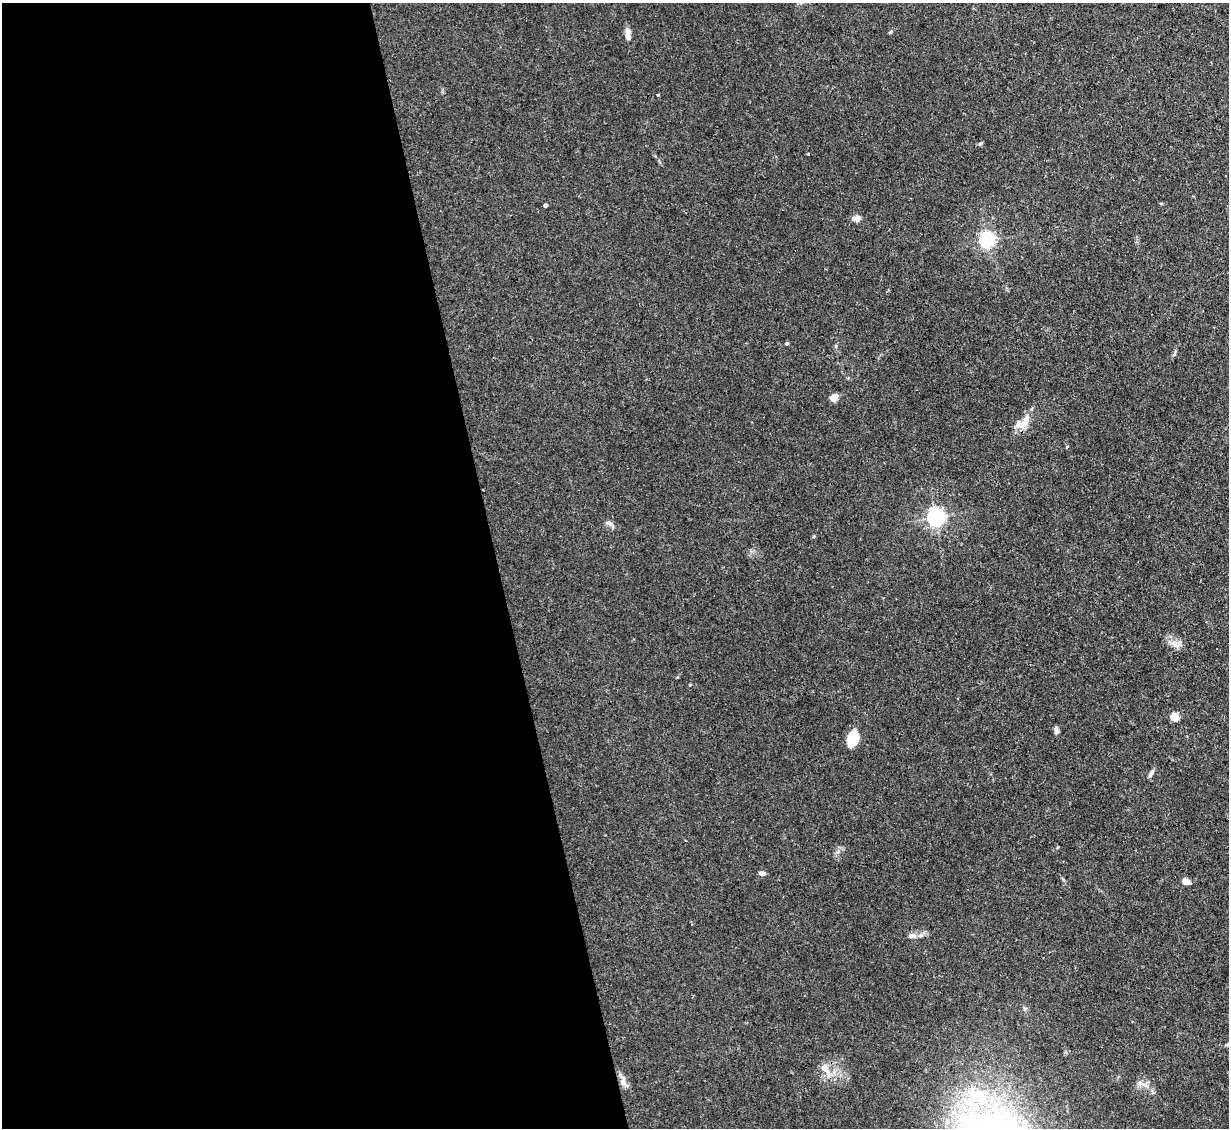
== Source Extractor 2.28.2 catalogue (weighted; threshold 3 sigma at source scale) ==
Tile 9 of 4 x 4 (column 1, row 3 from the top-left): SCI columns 1-1227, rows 1374-2499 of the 4909 x 4883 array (HDU 1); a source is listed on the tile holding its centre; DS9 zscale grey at full resolution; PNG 1231 x 1130 px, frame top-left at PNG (2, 3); no overlay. Shown black and unused: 40% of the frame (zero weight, under 3 of 4 exposures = <1% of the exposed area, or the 3 px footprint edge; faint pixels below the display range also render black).
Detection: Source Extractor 2.28.2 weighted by HDU 2 'WHT'; one run over the whole footprint, this tile lists its part. Background 0.0346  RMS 0.003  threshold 0.0135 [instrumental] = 3 sigma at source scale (4.5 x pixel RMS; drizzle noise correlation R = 1.50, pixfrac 1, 0.05/0.05 arcsec/px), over >= 5 px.
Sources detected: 28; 1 inside a brighter object's white glare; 1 cosmic-ray / hot-pixel residue — not listed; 1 inside a brighter listed object's ellipse — not listed separately; the other 25 listed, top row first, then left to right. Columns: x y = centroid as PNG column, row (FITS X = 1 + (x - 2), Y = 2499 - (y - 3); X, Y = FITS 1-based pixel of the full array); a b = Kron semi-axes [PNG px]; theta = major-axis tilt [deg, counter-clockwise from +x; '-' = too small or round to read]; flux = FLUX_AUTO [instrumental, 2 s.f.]
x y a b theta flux
627 31 10 7 -77 1.3
890 32 6 4 88 0.34
658 95 3 3 - 0.22
980 144 6 5 - 0.43
545 205 4 3 - 0.99
857 218 10 8 82 1.3
987 240 6 6 - 78
787 343 4 4 - 0.53
836 346 6 4 72 0.37
834 398 8 7 - 2.2
1023 423 24 12 41 4
936 517 6 6 - 110
609 523 9 6 -27 1
1174 643 12 7 -11 1.8
690 685 4 3 - 0.23
1174 717 5 5 - 11
1056 730 10 5 -79 0.81
855 740 17 10 35 3.8
1151 773 11 5 57 0.88
762 873 6 5 - 1.4
1186 881 6 5 - 2.9
912 936 11 7 4 1.3
825 1069 24 9 -59 3.2
623 1082 13 8 -69 2.1
1140 1083 8 7 - 1.2